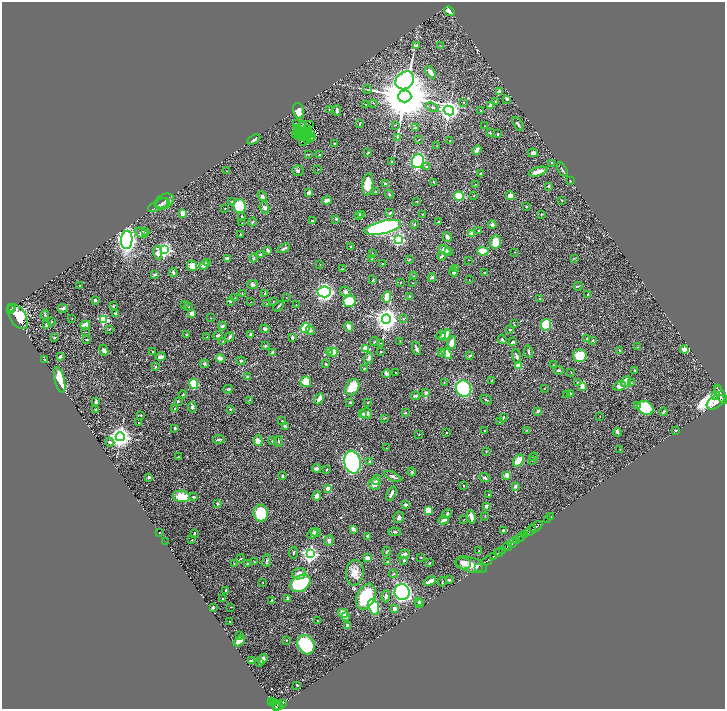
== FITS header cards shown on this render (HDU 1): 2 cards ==
NAXIS1  =                 1445
NAXIS2  =                 1414

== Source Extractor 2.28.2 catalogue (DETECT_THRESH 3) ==
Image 1445 x 1414 px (HDU 1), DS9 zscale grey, zoomed out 1/2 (1 PNG px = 2 x 2 image px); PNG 727 x 711 px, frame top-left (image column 1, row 1414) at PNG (2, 2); each listed source drawn as its Kron ellipse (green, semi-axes under 4 px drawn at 4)
Background 0.92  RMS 0.028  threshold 0.0826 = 3 sigma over >= 5 px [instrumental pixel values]
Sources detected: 468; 31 cannot appear on this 1/2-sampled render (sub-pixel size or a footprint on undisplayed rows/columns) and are neither listed nor drawn; the other 437 listed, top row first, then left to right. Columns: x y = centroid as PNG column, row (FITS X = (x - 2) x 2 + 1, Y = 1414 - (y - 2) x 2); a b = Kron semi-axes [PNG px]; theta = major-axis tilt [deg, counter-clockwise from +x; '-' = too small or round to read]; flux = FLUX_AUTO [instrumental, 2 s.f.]
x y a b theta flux
449 11 5 3 - 33
417 45 3 3 - 9
440 45 4 2 - 3.4
431 72 7 3 -56 30
405 80 10 8 39 860
368 89 4 2 - 4.8
499 92 3 3 - 24
405 96 6 6 - 46000
507 99 4 3 - 8.2
495 101 2 2 - 3
464 102 2 2 - 1.9
373 103 2 2 - 2.7
365 105 2 2 - 1.6
490 106 3 3 - 35
432 107 7 4 -25 9.1
329 109 2 1 - 1.4
337 110 5 2 - 13
449 110 5 4 - 3300
298 111 8 5 -76 54
481 111 3 3 - 3.7
296 124 2 2 - 2.3
302 124 2 1 - 2.1
310 124 2 1 - 2
360 124 4 2 - 4
518 124 7 3 -62 11
395 125 2 1 - 1.5
303 126 2 1 - 2.3
484 126 2 2 - 2.5
297 128 2 1 - 84
415 128 3 3 - 7.2
307 129 2 1 - 1.2
299 132 3 1 - 4.5
301 132 2 1 - 1.6
306 132 2 1 - 1
310 133 4 1 - 0.49
490 133 4 2 - 3.4
296 134 2 1 - 4.9
304 134 2 2 - 1.5
308 134 2 1 - 0.037
498 134 3 2 - 4.3
300 135 2 1 - 3.4
311 136 2 2 - 0.14
299 137 2 1 - 2
302 137 3 1 - 3.6
397 137 4 2 - 5.5
305 138 2 1 - 2.3
312 139 2 1 - 1.8
419 139 2 2 - 1.7
254 140 7 3 29 12
308 141 2 1 - 2.5
450 141 3 2 - 1.8
303 142 2 1 - 3
334 143 2 2 - 3.9
437 146 3 2 - 2
477 150 5 3 - 37
368 153 2 2 - 4.5
533 153 5 4 - 12
308 154 3 2 - 3.3
320 155 2 2 - 1.8
418 161 7 6 - 660
392 162 3 3 - 4.1
552 163 3 2 - 3.4
427 166 3 3 - 5.2
318 169 2 1 - 1.4
562 169 8 2 -60 6.5
227 171 2 1 - 2.8
298 171 6 5 - 10
538 172 10 3 18 52
481 173 2 2 - 4.4
570 181 2 2 - 7.1
434 182 2 2 - 4.4
368 184 11 5 85 81
385 184 4 3 - 14
475 185 4 2 - 3.4
548 186 2 2 - 18
376 192 3 2 - 3.1
309 193 2 2 - 58
389 194 5 3 - 6.4
262 196 5 4 - 10
459 196 5 4 - 84
474 196 2 2 - 2.4
510 196 4 4 - 40
327 200 4 3 - 33
562 200 2 2 - 2.6
164 201 10 7 27 23
232 201 3 2 - 3.2
417 201 2 2 - 2.9
162 203 6 5 - 9.3
159 205 12 5 25 21
240 206 7 6 - 190
526 206 4 2 - 2.8
225 208 2 1 - 1.5
264 208 6 4 -71 14
183 213 4 4 - 41
390 213 4 2 - 5.7
361 214 3 3 - 10
422 214 3 2 - 3.4
541 214 2 2 - 4.7
359 215 4 3 - 18
241 217 3 2 - 3.7
336 219 2 2 - 6.2
312 220 3 2 - 6.9
253 222 4 2 - 5.2
438 222 4 2 - 4.2
242 223 2 2 - 1.9
415 224 3 3 - 4.4
492 225 4 3 - 16
383 227 19 6 14 1100
479 230 2 2 - 2.9
146 232 3 3 - 3.5
141 233 6 5 - 11
471 233 2 2 - 69
241 235 2 2 - 4.2
447 237 5 3 - 17
398 239 4 4 - 880
127 240 9 5 85 1500
495 242 6 5 - 70
350 246 2 2 - 4.1
284 248 6 2 26 11
165 250 4 4 - 1000
268 250 4 2 - 13
445 250 6 4 -32 25
449 251 4 3 - 5.9
483 251 6 4 -5 120
515 252 2 2 - 1.4
158 253 7 4 -81 20
373 253 3 2 - 3.1
260 254 3 3 - 3.6
441 256 4 3 - 10
227 258 4 3 - 12
254 258 4 3 - 5.4
574 258 3 2 - 3.3
372 259 3 2 - 3.9
409 259 3 2 - 3.7
468 260 2 1 - 1.7
208 262 4 2 - 3.1
382 263 3 2 - 2
320 264 3 2 - 1.8
204 265 5 3 - 27
192 266 5 5 - 31
455 268 2 2 - 24
342 269 3 3 - 3.3
454 272 4 3 - 13
173 273 4 2 - 10
484 273 2 2 - 3.6
155 274 4 2 - 10
414 276 3 3 - 4.4
432 277 4 4 - 8.4
373 280 3 2 - 3.3
469 280 3 2 - 1.6
400 283 2 2 - 1.6
413 283 2 1 - 2.2
79 285 2 2 - 2
253 285 5 4 - 13
578 286 4 2 - 4.4
345 291 5 4 - 12
324 292 7 5 5 1300
242 294 2 2 - 2.3
264 294 2 2 - 2.9
588 294 3 2 - 7.8
286 297 2 1 - 1.3
387 297 5 3 - 85
410 297 3 2 - 6.4
235 298 3 2 - 3.8
539 299 2 2 - 2.6
95 300 2 2 - 11
230 301 2 2 - 7.3
349 301 6 5 - 110
251 302 2 1 - 1.2
273 302 2 2 - 3.3
185 304 3 2 - 3.4
267 304 2 2 - 2.2
296 305 2 1 - 1.4
113 306 4 3 - 3.3
278 306 6 2 46 6.1
12 307 2 1 - 73
188 307 3 3 - 3.5
63 308 5 3 - 13
10 309 2 2 - 79
115 313 3 2 - 6.7
192 314 4 3 - 32
45 315 5 3 - 5.7
18 317 14 8 -57 310
211 318 2 1 - 1.3
72 319 2 1 - 1.9
104 319 3 3 - 440
386 319 4 4 - 4500
403 319 4 3 - 4.9
52 322 2 2 - 3.9
46 324 4 3 - 6.2
514 324 4 2 - 3.2
85 325 5 3 - 69
546 325 6 5 - 230
222 326 4 2 - 13
349 327 5 3 - 32
305 328 5 4 - 150
109 329 4 2 - 3.8
265 329 4 3 - 12
310 330 5 4 - 8.8
510 330 3 2 - 5.1
86 332 2 1 - 1.5
187 335 3 2 - 7.9
218 335 5 3 - 9.4
250 335 4 3 - 9.5
441 335 5 3 - 8.8
445 335 6 4 41 36
55 337 2 2 - 15
207 337 3 2 - 3.5
230 337 5 3 - 12
292 338 3 2 - 13
502 339 5 3 - 9.3
587 339 4 3 - 6.4
87 340 3 2 - 3.8
593 340 3 2 - 4.2
223 341 2 1 - 1.6
375 341 4 3 - 4.5
400 341 2 2 - 2.5
513 342 3 2 - 12
380 343 2 1 - 1.9
452 343 6 4 77 46
265 346 3 2 - 9.1
638 347 2 1 - 1.3
366 348 3 2 - 140
416 349 7 3 -70 12
104 350 5 4 - 14
620 350 2 2 - 7.2
684 350 4 3 - 39
153 351 2 2 - 4
329 351 3 3 - 27
333 352 5 4 - 52
380 352 2 2 - 2.6
441 352 4 3 - 4.6
528 352 6 3 -82 9.6
272 353 4 3 - 11
447 354 6 4 -42 38
470 356 4 3 - 6.3
516 356 7 3 -75 16
580 356 6 6 - 140
60 357 3 3 - 9.5
160 357 5 4 - 21
220 358 4 3 - 34
369 358 6 4 71 14
45 360 2 2 - 2.6
241 361 4 4 - 7.2
204 364 4 3 - 8.3
326 364 3 2 - 6.6
519 365 2 2 - 120
553 365 2 1 - 2.5
155 367 4 3 - 5.3
364 368 3 3 - 3.8
559 370 5 3 - 7.8
635 370 3 2 - 5
395 372 2 1 - 2.4
571 372 2 2 - 2.1
386 374 4 3 - 30
248 377 3 2 - 8.9
60 380 13 5 -76 160
491 381 3 2 - 2.2
626 381 6 4 57 53
306 382 5 5 - 83
444 382 3 2 - 2.9
578 383 3 3 - 5.7
632 383 3 3 - 4
194 384 5 4 - 150
582 386 4 3 - 46
620 386 6 4 20 23
352 387 8 6 59 130
717 388 2 1 - 370
228 389 4 3 - 6.2
464 389 8 7 - 350
544 389 2 2 - 2
426 392 4 3 - 12
571 394 3 3 - 7.3
183 395 4 2 - 3.9
566 395 3 3 - 3.4
721 395 10 4 -62 6100
416 396 4 3 - 11
716 396 2 2 - 390
319 399 6 3 60 31
249 400 3 2 - 2.7
486 400 6 2 -26 6.1
178 401 3 2 - 3.6
96 402 3 3 - 12
350 402 3 2 - 6.2
368 402 3 2 - 3.5
715 402 10 6 35 5000
637 405 3 3 - 5.8
192 407 5 4 - 9.1
645 408 8 6 -31 230
175 409 3 2 - 8.8
230 409 2 2 - 8.5
96 410 3 2 - 4.8
538 411 3 3 - 14
663 412 4 2 - 6
366 413 6 5 - 17
405 413 4 2 - 4.9
362 414 3 3 - 9
141 415 3 2 - 3
600 416 2 1 - 1.5
503 417 3 2 - 7.1
385 418 3 2 - 3
282 421 3 2 - 3.5
499 422 3 2 - 2
139 423 2 2 - 1.8
285 427 3 3 - 16
175 428 2 2 - 8.5
527 430 3 2 - 1.8
485 431 2 2 - 6.4
675 431 2 1 - 3.3
446 432 2 1 - 2.7
617 432 4 2 - 11
419 434 2 2 - 2.2
120 437 4 4 - 3700
219 439 6 3 10 9.4
258 441 5 4 - 36
272 441 3 3 - 3.3
278 441 5 2 - 6.7
110 442 5 4 - 10
386 448 2 1 - 1.2
620 450 3 2 - 2.2
486 451 3 2 - 2.2
179 457 3 2 - 2.8
534 457 4 3 - 6.8
532 460 4 3 - 5.1
370 461 3 2 - 5.4
518 461 7 4 52 80
352 462 11 8 -77 950
316 468 4 3 - 15
327 469 3 2 - 2.8
412 472 4 3 - 5.6
507 475 2 2 - 80
283 476 3 2 - 5
393 476 9 3 -26 12
149 477 4 3 - 9.4
485 478 6 3 -23 7.6
377 480 5 3 - 11
374 484 6 5 - 41
464 486 2 2 - 6.9
515 486 4 3 - 9.1
328 488 3 3 - 27
391 494 8 2 63 19
489 495 2 2 - 4.3
181 496 9 5 -8 110
317 496 4 3 - 27
193 497 3 3 - 6.9
218 504 2 2 - 5.2
405 505 3 3 - 14
486 506 3 3 - 12
428 510 4 4 - 91
261 513 8 7 - 210
447 514 5 4 - 8.1
485 516 3 2 - 3
399 517 6 5 - 13
471 517 7 3 -77 41
551 517 2 1 - 23
464 519 2 1 - 1.5
548 519 3 1 - 26
443 520 5 3 - 19
536 527 7 2 34 1100
353 529 4 3 - 12
503 530 3 2 - 8.5
530 531 6 2 42 1700
159 532 3 1 - 2.2
315 532 5 3 - 10
395 532 6 3 -2 9.9
194 533 3 2 - 4.4
312 534 5 4 - 9.8
525 535 4 2 - 140
367 536 2 2 - 30
520 538 4 1 - 670
192 540 2 2 - 2
329 540 5 4 - 16
516 541 4 1 - 440
166 542 2 1 - 1.8
512 543 5 2 - 630
507 546 5 2 - 2300
386 551 4 2 - 4.5
479 551 2 2 - 2.5
502 551 3 2 - 390
294 553 6 2 84 6.2
499 553 4 2 - 790
310 554 4 4 - 1700
404 554 6 3 30 23
494 556 3 2 - 200
421 557 3 2 - 2.2
367 558 2 2 - 56
240 559 4 2 - 4.3
404 560 3 3 - 7.7
267 561 6 3 84 8.9
487 561 5 1 - 100
254 562 3 2 - 3
388 562 3 2 - 2.5
234 563 3 2 - 3.6
430 563 2 2 - 5.1
463 563 8 6 -8 43
248 564 3 2 - 8.4
471 565 16 7 -16 61
478 567 3 1 - 30
355 573 13 9 82 56
299 574 7 5 12 30
394 574 4 3 - 5.3
449 580 2 2 - 10
430 581 6 2 24 34
442 582 5 2 - 3.1
263 583 2 2 - 2.5
300 583 11 7 32 440
226 590 2 2 - 23
402 592 8 7 - 1300
366 596 13 8 64 240
386 596 6 3 87 15
223 598 2 1 - 2.8
288 598 4 3 - 7.9
271 601 3 2 - 4.6
419 601 3 3 - 5.1
420 604 3 3 - 15
213 607 3 2 - 6
230 607 2 1 - 1.2
374 607 8 5 -71 390
394 608 3 3 - 17
343 613 5 3 - 50
345 616 4 3 - 30
230 621 3 2 - 2.9
318 621 2 2 - 1.7
347 626 4 3 - 11
239 636 4 2 - 3.5
286 640 3 2 - 2.7
239 641 6 4 37 29
306 645 10 8 -60 310
262 659 5 4 - 23
251 660 4 2 - 12
260 663 3 2 - 8.5
297 685 2 2 - 5.4
272 701 3 2 - 29
273 703 4 1 - 49
283 703 2 2 - 150
277 705 6 2 -31 490
276 707 4 2 - 560
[31 sub-pixel or undisplayed-footprint detections neither listed nor drawn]